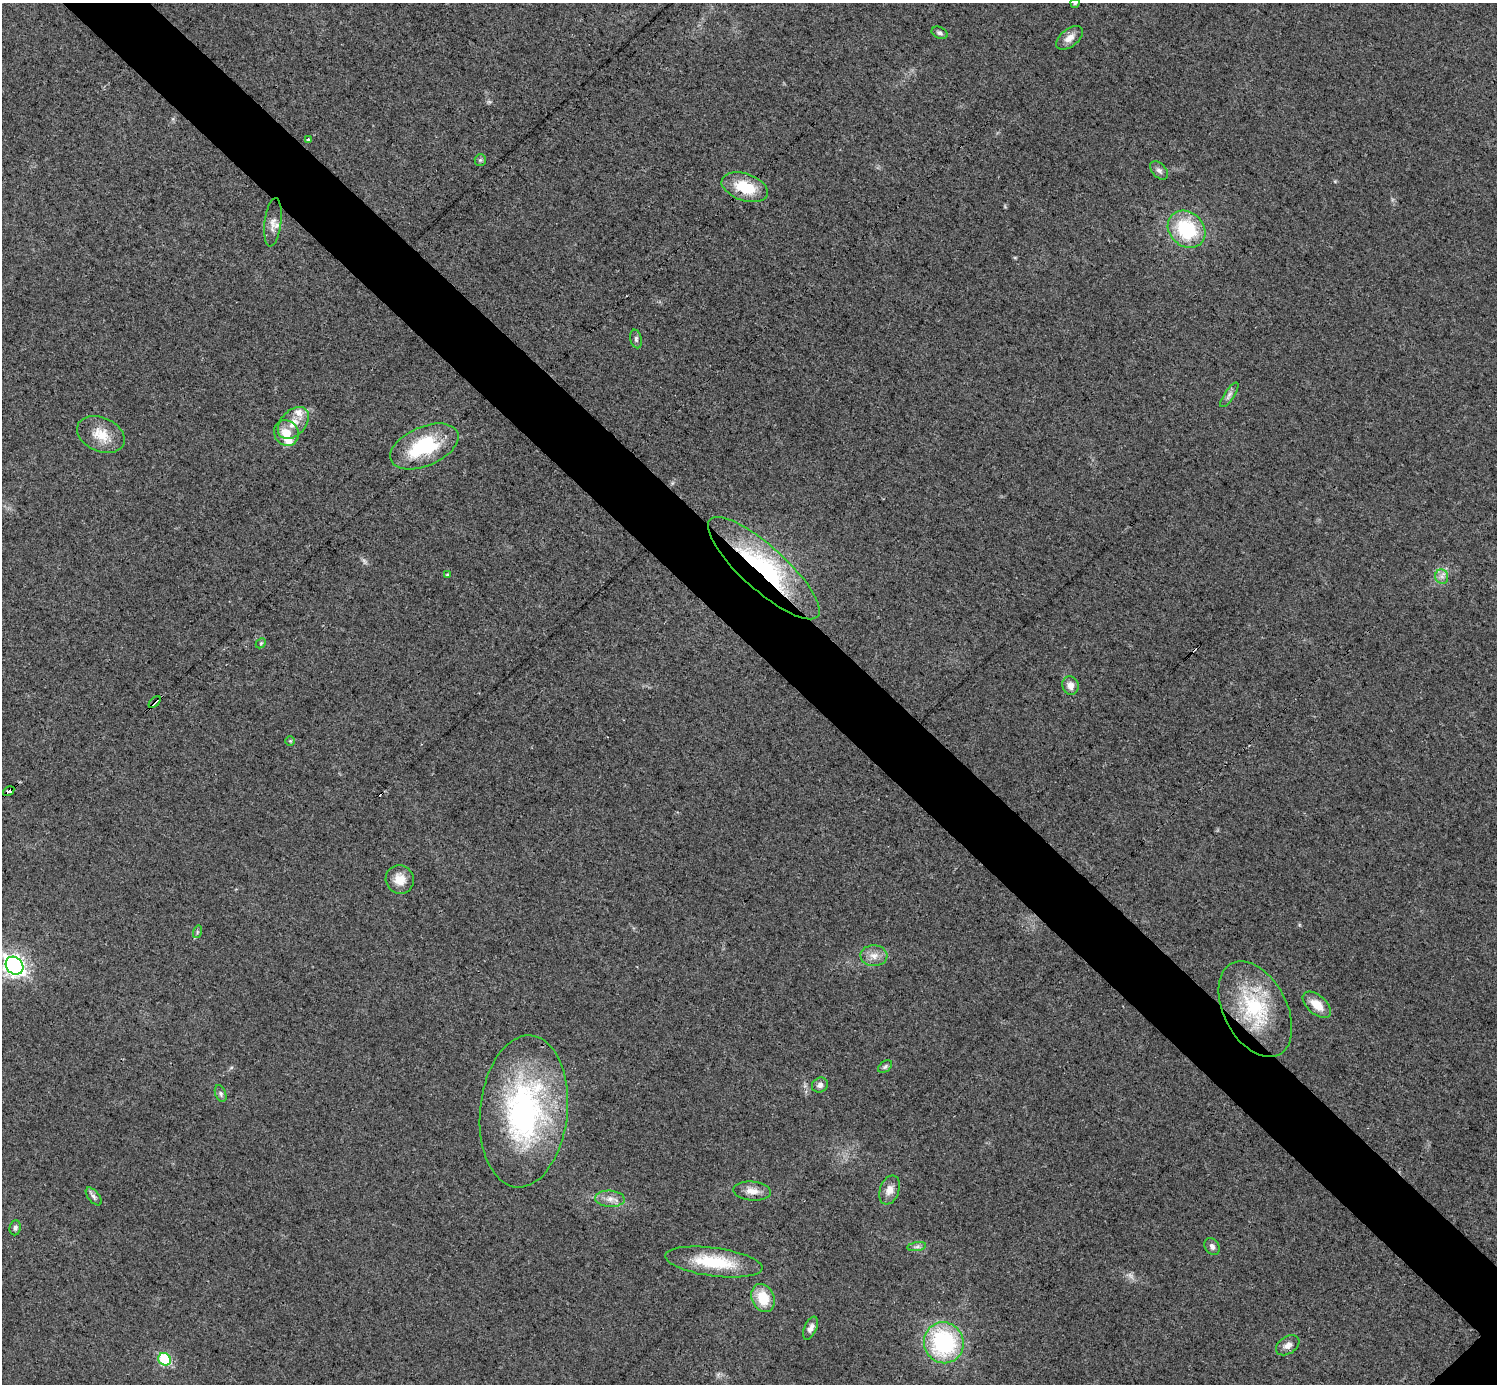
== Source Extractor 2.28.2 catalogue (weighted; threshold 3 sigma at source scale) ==
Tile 11 of 4 x 4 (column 3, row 3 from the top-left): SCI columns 2989-4483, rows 1537-2918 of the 5979 x 5979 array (HDU 1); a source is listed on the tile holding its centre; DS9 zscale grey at full resolution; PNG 1499 x 1386 px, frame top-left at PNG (2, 3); each listed source drawn as its Kron ellipse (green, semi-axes under 4 px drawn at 4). Shown black and unused: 6% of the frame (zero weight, under 3 of 4 exposures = <1% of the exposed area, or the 3 px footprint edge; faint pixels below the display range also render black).
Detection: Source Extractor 2.28.2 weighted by HDU 2 'WHT'; one run over the whole footprint, this tile lists its part. Background 0.0162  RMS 0.0049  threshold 0.022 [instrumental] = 3 sigma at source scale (4.5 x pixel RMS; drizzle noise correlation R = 1.50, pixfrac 1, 0.05/0.05 arcsec/px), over >= 5 px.
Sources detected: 52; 2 too faint to see at this stretch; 2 cosmic-ray / hot-pixel residue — neither listed nor drawn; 2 inside a brighter listed object's ellipse — not listed separately; the other 46 listed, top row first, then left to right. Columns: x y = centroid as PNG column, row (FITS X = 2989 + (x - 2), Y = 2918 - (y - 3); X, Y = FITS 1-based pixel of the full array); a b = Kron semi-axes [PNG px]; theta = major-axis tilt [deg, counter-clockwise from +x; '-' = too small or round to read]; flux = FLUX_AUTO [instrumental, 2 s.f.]
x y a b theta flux
1075 3 4 4 - 0.63
940 33 8 5 -24 1.4
1069 38 15 8 37 4.2
308 140 3 3 - 1.2
480 160 6 5 - 0.9
1159 170 11 6 -45 1.7
745 187 24 13 -18 18
273 222 24 8 83 3.9
1187 229 20 17 -42 32
636 339 9 5 -76 1.3
1229 395 14 5 56 1.9
293 423 18 12 47 7.3
286 433 13 12 - 7.4
101 434 25 17 -24 10
424 446 36 19 23 34
764 568 72 22 -42 73
447 575 4 4 - 0.68
1442 577 7 6 - 2
261 643 6 4 45 0.64
1070 686 9 8 - 3.3
155 702 7 3 44 2.9
290 741 5 5 - 0.6
9 791 6 3 33 7.3
400 879 14 14 - 6.2
197 932 6 4 73 0.79
874 956 13 10 -3 4.3
14 966 10 8 -47 240
1317 1005 17 9 -41 8
1255 1009 52 31 -62 43
885 1067 8 5 37 0.96
820 1085 8 7 - 1.8
221 1094 9 5 -69 1.3
524 1111 76 44 84 120
890 1190 15 9 70 4.2
752 1191 19 9 -4 4.6
94 1196 10 5 -51 1.5
610 1199 15 8 -4 3.8
15 1228 7 5 82 1.3
1212 1246 9 7 -57 1.7
917 1247 9 4 9 1.4
714 1262 49 14 -7 25
763 1298 15 11 -65 13
810 1328 12 6 66 2.4
944 1343 20 19 - 58
1288 1345 13 8 34 3
165 1359 7 6 - 30
Overlapping masked pixels (flux is a lower limit): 4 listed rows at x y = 764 568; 155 702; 9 791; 1255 1009
Isophote crosses this tile's border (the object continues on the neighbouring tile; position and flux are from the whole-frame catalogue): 1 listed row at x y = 1075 3